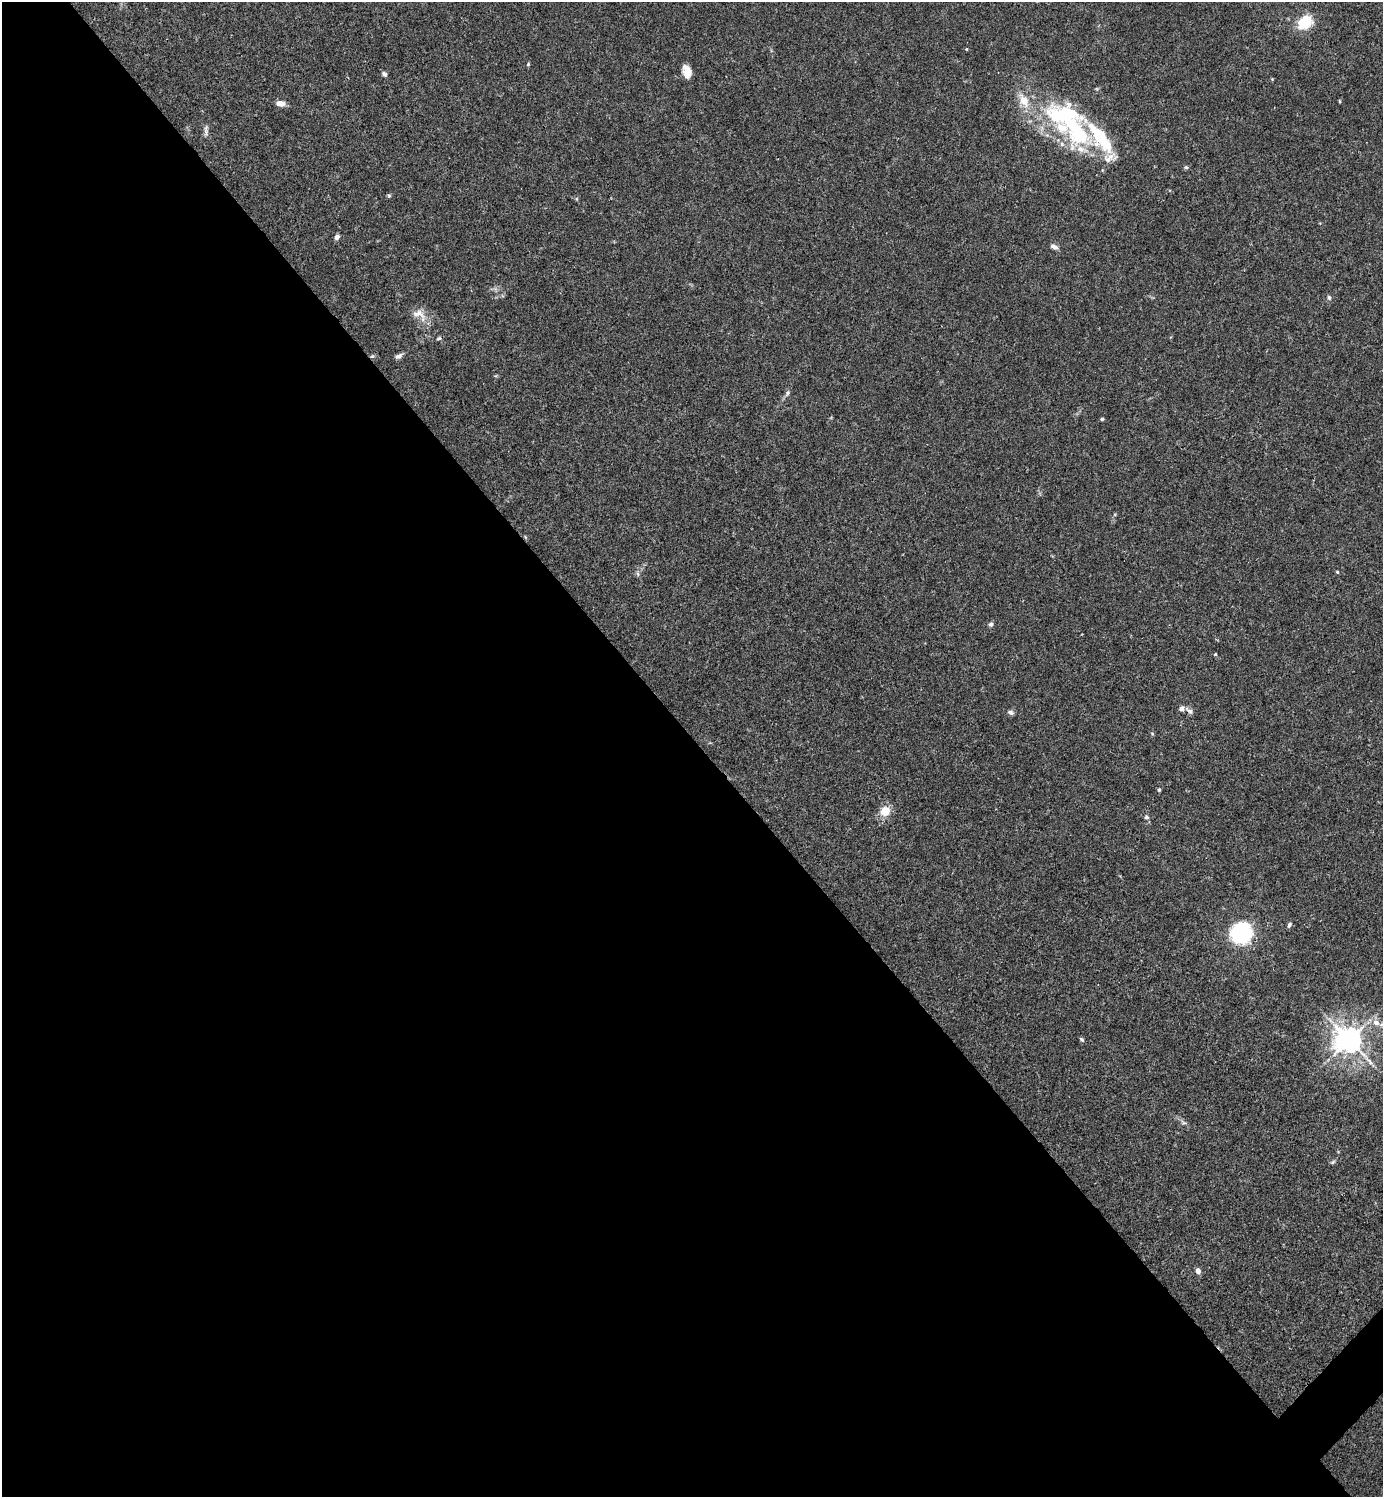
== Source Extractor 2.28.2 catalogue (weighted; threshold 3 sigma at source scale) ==
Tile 9 of 4 x 4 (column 1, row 3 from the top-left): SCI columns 300-1680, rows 1495-2989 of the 5981 x 5982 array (HDU 1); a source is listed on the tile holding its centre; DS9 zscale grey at full resolution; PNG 1385 x 1499 px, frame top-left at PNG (2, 2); no overlay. Shown black and unused: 51% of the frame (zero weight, under 3 of 4 exposures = <1% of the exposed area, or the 3 px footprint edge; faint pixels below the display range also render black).
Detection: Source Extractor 2.28.2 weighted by HDU 2 'WHT'; one run over the whole footprint, this tile lists its part. Background 0.0149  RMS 0.0021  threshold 0.00953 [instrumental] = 3 sigma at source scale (4.5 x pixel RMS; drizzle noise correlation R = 1.50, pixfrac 1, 0.05/0.05 arcsec/px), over >= 5 px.
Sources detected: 49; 4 inside a brighter object's white glare — not listed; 4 inside a brighter listed object's ellipse — not listed separately; the other 41 listed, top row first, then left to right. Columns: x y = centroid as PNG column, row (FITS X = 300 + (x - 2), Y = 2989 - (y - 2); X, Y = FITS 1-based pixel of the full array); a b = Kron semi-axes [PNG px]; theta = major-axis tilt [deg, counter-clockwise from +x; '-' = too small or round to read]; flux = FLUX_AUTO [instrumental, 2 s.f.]
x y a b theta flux
1305 22 12 9 54 10
967 49 4 3 - 0.17
528 64 5 4 - 0.24
687 71 13 8 -75 2.4
384 74 6 5 - 0.55
1272 79 4 4 - 0.17
1340 101 5 3 - 0.18
280 103 9 5 -6 1.8
1071 113 59 18 -22 14
206 132 9 6 -89 0.69
1081 149 21 9 -19 2.8
1109 158 20 10 34 2.1
1186 167 5 5 - 0.31
389 196 5 5 - 0.28
337 237 6 5 - 0.85
1054 246 10 5 -28 0.79
1329 298 7 5 -86 0.44
419 314 25 11 -46 2.6
439 338 7 4 19 0.37
372 356 6 5 - 0.34
398 356 9 6 28 0.7
787 393 10 5 59 0.58
1102 419 4 4 - 0.27
1337 572 5 4 - 0.22
638 574 6 4 -88 0.39
991 624 6 6 - 0.49
1215 654 3 3 - 0.26
1181 708 7 6 - 0.84
1190 711 9 6 -41 0.71
1010 712 9 6 -24 0.56
1159 790 5 4 - 0.28
885 811 12 11 - 3.1
1146 817 6 6 - 0.49
1289 925 7 4 60 0.47
1241 933 21 20 - 19
1376 1022 9 7 -24 1.4
1082 1039 6 4 -45 0.35
1349 1040 9 8 - 220
1183 1122 9 5 -25 0.53
1333 1162 7 4 26 0.35
1198 1271 6 5 - 0.98
Overlapping masked pixels (flux is a lower limit): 1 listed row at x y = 372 356